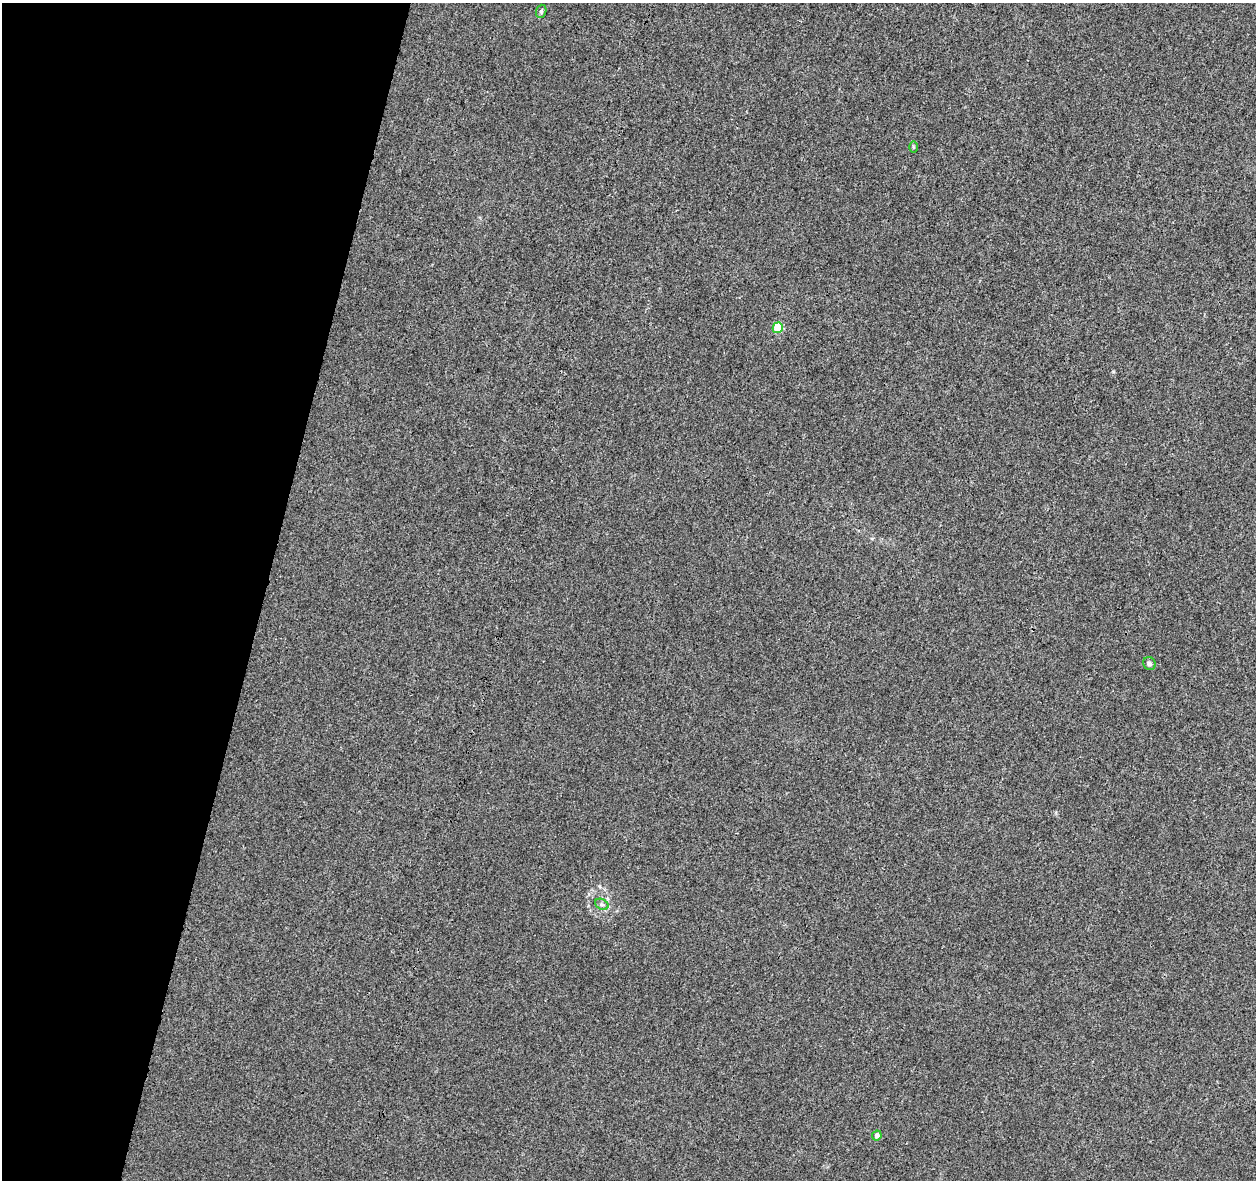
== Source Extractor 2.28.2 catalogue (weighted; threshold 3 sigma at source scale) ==
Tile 9 of 4 x 4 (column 1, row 3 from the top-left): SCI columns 1-1254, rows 1401-2578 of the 5027 x 5220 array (HDU 1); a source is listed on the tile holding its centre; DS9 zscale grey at full resolution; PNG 1258 x 1182 px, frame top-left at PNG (2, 3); each listed source drawn as its Kron ellipse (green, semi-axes under 4 px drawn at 4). Shown black and unused: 21% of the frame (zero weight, under 3 of 4 exposures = <1% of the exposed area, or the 3 px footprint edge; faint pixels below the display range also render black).
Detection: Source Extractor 2.28.2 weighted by HDU 2 'WHT'; one run over the whole footprint, this tile lists its part. Background 0.00164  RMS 0.0031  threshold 0.0139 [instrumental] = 3 sigma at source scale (4.5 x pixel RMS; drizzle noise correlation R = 1.50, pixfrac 1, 0.0396/0.0396 arcsec/px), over >= 5 px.
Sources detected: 6; all 6 listed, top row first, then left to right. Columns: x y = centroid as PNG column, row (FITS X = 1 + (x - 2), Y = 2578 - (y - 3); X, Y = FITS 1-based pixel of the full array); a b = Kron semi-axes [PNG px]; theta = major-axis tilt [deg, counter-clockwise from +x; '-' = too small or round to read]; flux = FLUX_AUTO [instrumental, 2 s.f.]
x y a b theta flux
541 11 7 5 71 0.52
913 147 6 4 -89 0.36
778 328 5 5 - 9
1149 664 6 6 - 0.79
602 904 7 5 -30 0.67
877 1136 5 4 - 1.4